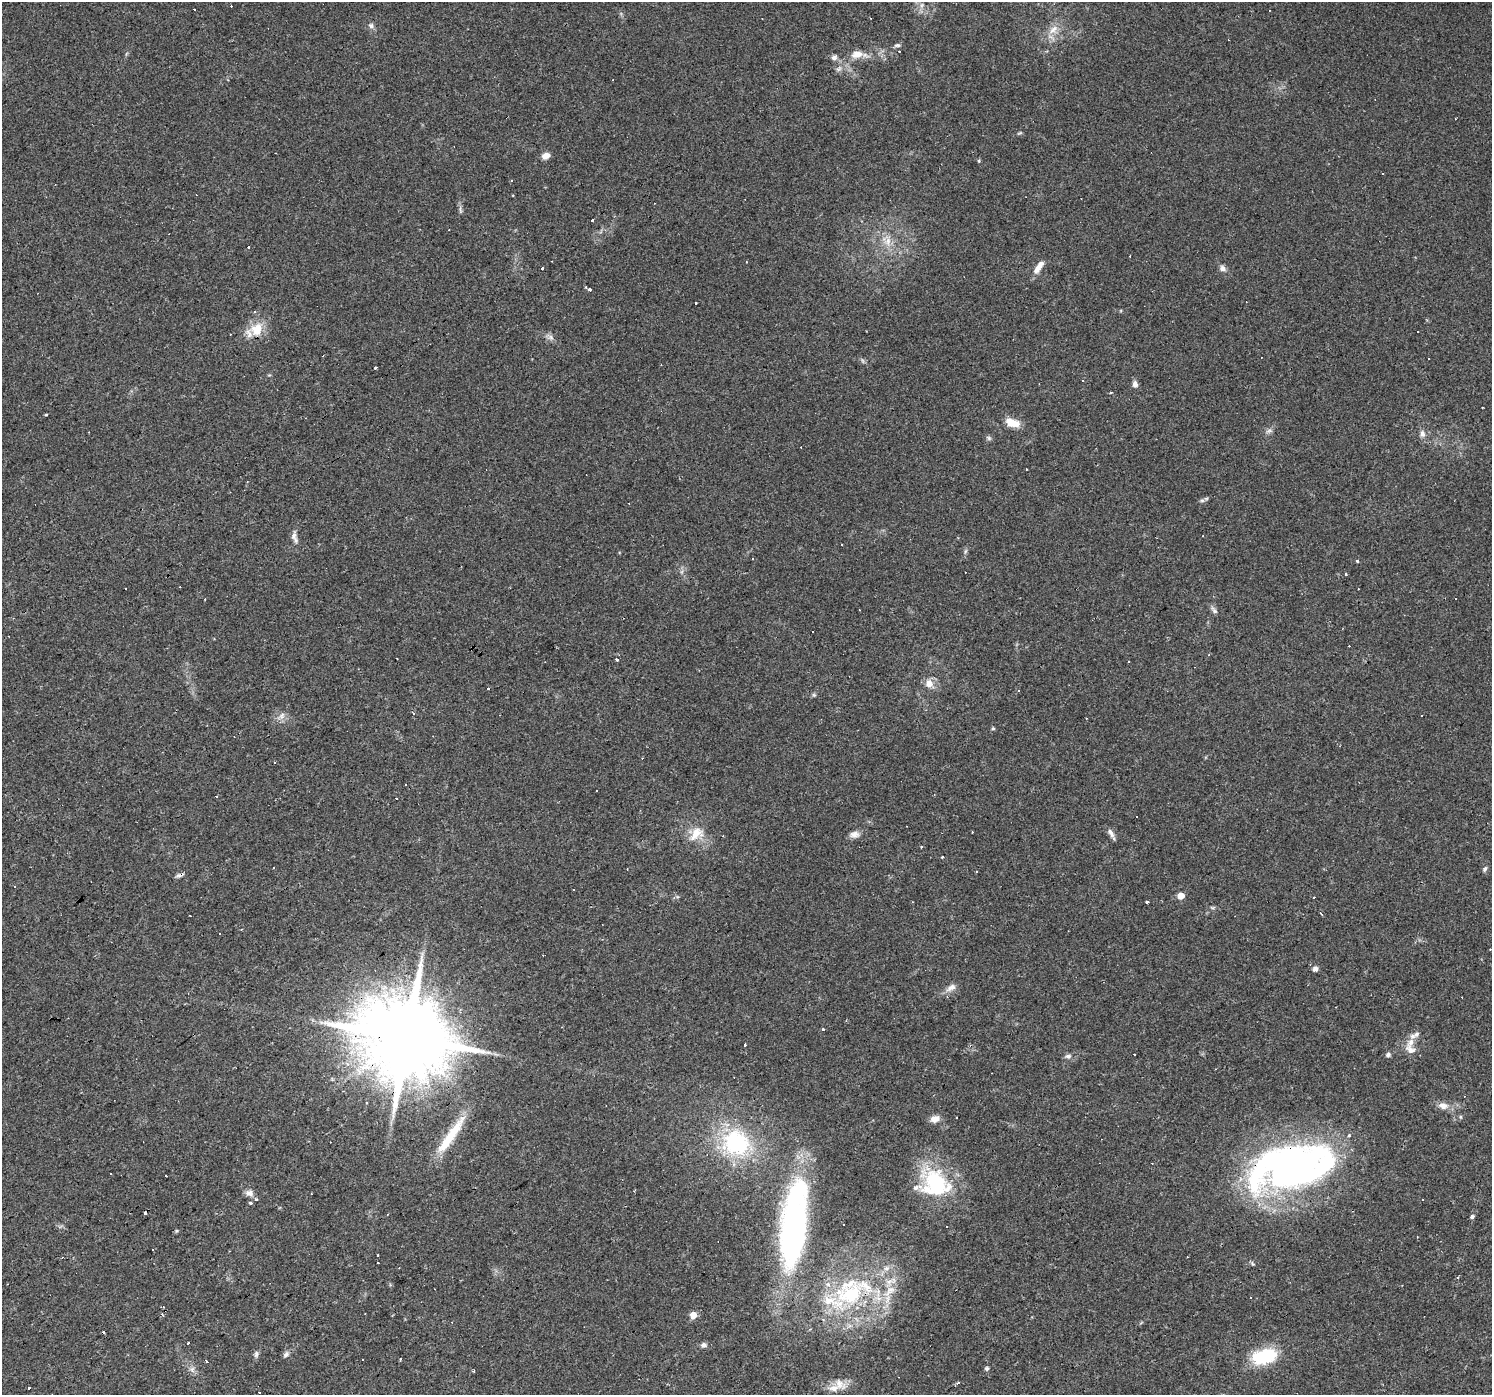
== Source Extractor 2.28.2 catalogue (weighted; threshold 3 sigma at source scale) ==
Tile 7 of 4 x 4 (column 3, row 2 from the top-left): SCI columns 2981-4470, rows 2980-4372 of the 5960 x 5894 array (HDU 1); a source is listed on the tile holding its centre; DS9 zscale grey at full resolution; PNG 1494 x 1397 px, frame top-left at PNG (2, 2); no overlay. Shown black and unused: <1% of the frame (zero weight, under 2 of 3 exposures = <1% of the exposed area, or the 3 px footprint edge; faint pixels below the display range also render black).
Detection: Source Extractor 2.28.2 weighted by HDU 2 'WHT'; one run over the whole footprint, this tile lists its part. Background 0.0381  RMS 0.0046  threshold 0.0206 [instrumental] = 3 sigma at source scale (4.5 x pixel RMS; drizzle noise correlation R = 1.50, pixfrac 1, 0.0396/0.0396 arcsec/px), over >= 5 px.
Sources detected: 187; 1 inside a brighter object's white glare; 59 cosmic-ray / hot-pixel residue — not listed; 13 inside a brighter listed object's ellipse — not listed separately; the other 114 listed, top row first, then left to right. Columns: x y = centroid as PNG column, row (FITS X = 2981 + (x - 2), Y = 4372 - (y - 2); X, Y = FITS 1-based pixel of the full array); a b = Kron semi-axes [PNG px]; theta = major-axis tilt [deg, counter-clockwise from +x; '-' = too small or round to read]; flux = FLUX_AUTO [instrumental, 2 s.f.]
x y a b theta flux
194 10 3 3 - 1.6
762 18 3 2 - 0.29
870 18 3 2 - 0.32
371 26 8 7 - 1.5
1053 29 16 8 47 4.5
897 45 9 5 7 1.1
857 54 17 10 16 5.1
835 57 8 6 40 1.6
839 69 9 5 27 1.4
1455 119 2 2 - 0.32
546 156 9 7 25 3
979 161 5 3 - 0.52
1383 173 3 2 - 0.57
513 195 3 2 - 0.51
460 210 10 4 -85 1.1
592 220 3 3 - 1.7
888 241 14 9 75 4.6
248 247 3 2 - 0.63
746 262 3 2 - 0.57
1038 267 16 7 56 4.2
542 268 3 3 - 1.8
1223 268 9 7 -31 1.8
589 289 3 3 - 4.5
255 311 4 3 - 0.81
256 329 19 17 23 9.4
1418 331 3 2 - 0.56
550 337 9 7 -33 1.8
1429 358 3 2 - 0.59
376 368 3 3 - 3.1
1135 384 8 7 - 1.9
46 415 3 3 - 0.43
1012 423 17 10 -17 6.5
1269 431 10 6 16 1.5
1422 434 9 7 84 2.1
989 438 8 5 -36 0.96
1202 500 7 4 0 0.88
294 535 12 8 84 2.3
965 551 8 4 81 0.89
753 558 3 3 - 0.73
1357 561 3 3 - 1.3
1346 573 3 2 - 0.87
125 588 2 2 - 0.44
859 610 2 2 - 0.29
1214 610 13 5 -51 1.4
397 658 2 2 - 0.29
617 660 3 3 - 0.83
1128 661 2 2 - 0.35
929 684 7 7 - 5
1018 690 3 3 - 0.49
814 695 6 4 -43 0.62
414 714 4 3 - 0.52
993 728 5 4 - 0.63
275 762 3 2 - 0.62
405 784 2 2 - 0.44
597 791 3 2 - 0.55
1111 833 14 5 -60 2
696 834 20 13 41 8.3
855 834 13 9 5 2.7
921 846 3 2 - 0.66
942 856 3 3 - 1.2
273 868 3 2 - 0.77
1485 869 8 5 61 0.99
178 876 9 4 -6 1.1
14 886 3 2 - 0.39
573 889 3 2 - 0.51
1181 896 5 5 - 5.8
1314 897 3 2 - 0.34
1147 903 3 3 - 4.7
1212 907 6 4 -19 0.63
1321 913 5 2 - 0.55
219 933 3 2 - 0.71
1315 969 6 6 - 1.7
951 988 14 8 32 3.1
823 1029 3 2 - 0.81
1413 1036 8 8 - 2
407 1038 25 21 18 8100
745 1044 3 3 - 1.5
1410 1049 17 10 -33 4.1
1388 1055 7 6 - 1.2
1068 1056 9 6 1 1.5
1443 1106 15 9 -10 3.7
1460 1117 6 4 -89 0.58
957 1118 3 2 - 0.57
935 1119 12 8 15 3.3
451 1135 60 10 55 18
736 1143 32 29 -27 50
1291 1167 88 42 12 240
935 1182 47 27 -28 34
249 1193 10 8 -21 2.5
250 1203 4 3 - 0.76
145 1213 3 3 - 1.7
1472 1217 5 4 - 1.6
947 1226 3 2 - 0.31
793 1228 81 28 84 140
176 1231 6 3 71 0.51
1417 1236 3 3 - 0.39
377 1255 3 2 - 0.35
1457 1277 3 3 - 0.66
850 1295 63 31 24 64
162 1314 5 2 - 0.54
693 1315 5 5 - 8.8
188 1343 3 2 - 3.6
703 1345 7 6 - 1.7
256 1354 11 5 84 1.3
286 1354 9 6 43 1.5
1264 1356 31 18 16 22
400 1359 3 3 - 0.9
207 1361 4 3 - 1.9
987 1368 6 5 - 0.82
192 1369 8 8 - 1.9
474 1371 3 2 - 0.5
959 1382 3 3 - 0.94
839 1384 20 12 -36 5.3
29 1388 3 3 - 3
Overlapping masked pixels (flux is a lower limit): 3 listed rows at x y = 407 1038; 1291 1167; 850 1295